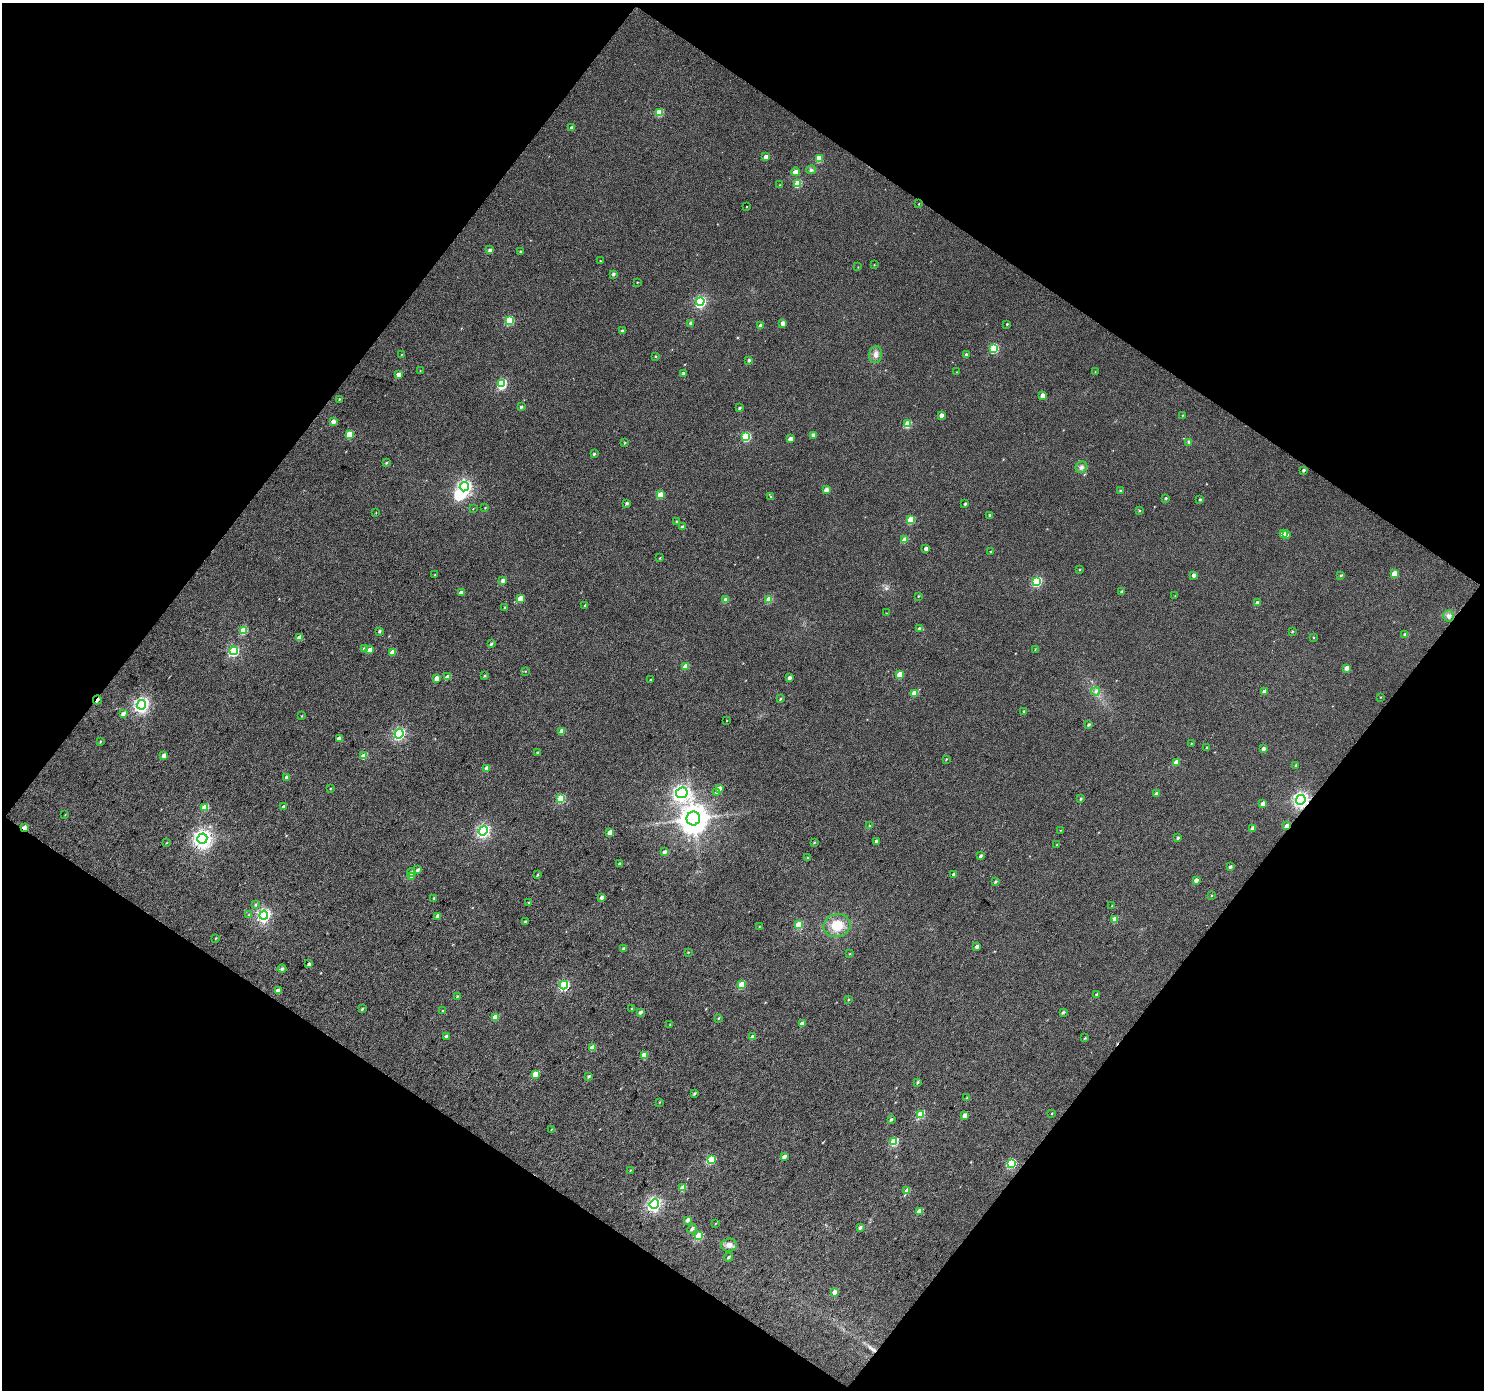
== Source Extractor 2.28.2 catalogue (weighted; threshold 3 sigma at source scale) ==
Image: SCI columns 3-2965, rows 116-2891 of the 2966 x 2987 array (HDU 1 of 3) = the unmasked area's bounding box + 8 px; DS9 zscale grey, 2 x 2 block average (1 PNG px = mean of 2 x 2 image px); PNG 1486 x 1392 px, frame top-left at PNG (2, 3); each listed source drawn as its Kron ellipse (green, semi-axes under 4 px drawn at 4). Shown black and unused: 49% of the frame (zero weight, under 3 of 4 exposures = <1% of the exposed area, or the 3 px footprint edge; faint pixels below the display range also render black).
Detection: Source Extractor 2.28.2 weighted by HDU 2 'WHT'. Background 0.0187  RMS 0.011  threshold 0.0508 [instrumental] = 3 sigma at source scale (4.5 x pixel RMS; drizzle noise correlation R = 1.50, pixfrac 1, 0.0396/0.0396 arcsec/px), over >= 5 px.
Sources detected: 255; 2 inside a brighter object's white glare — neither listed nor drawn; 1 coinciding with a brighter row at this scale — not listed separately; the other 252 listed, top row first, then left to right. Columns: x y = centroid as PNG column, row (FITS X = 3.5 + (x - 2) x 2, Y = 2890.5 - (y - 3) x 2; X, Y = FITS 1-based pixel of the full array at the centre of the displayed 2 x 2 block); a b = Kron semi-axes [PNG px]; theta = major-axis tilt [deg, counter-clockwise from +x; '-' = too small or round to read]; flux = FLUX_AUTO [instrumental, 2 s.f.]
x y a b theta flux
659 112 3 3 - 68
572 128 3 3 - 9.9
766 157 3 3 - 23
819 158 3 3 - 47
811 170 5 4 - 5.3
795 172 4 3 - 18
798 183 3 3 - 76
779 185 2 2 - 1.4
919 204 2 2 - 1.7
747 206 2 2 - 1.1
489 250 4 3 - 6.3
521 252 3 3 - 3.9
600 261 2 2 - 1.7
874 265 2 2 - 1.4
858 267 2 2 - 1.2
613 274 3 3 - 5.2
637 282 2 2 - 1.6
700 302 4 4 - 300
509 321 3 3 - 96
691 323 3 3 - 10
783 323 3 3 - 11
1007 324 2 2 - 2.3
761 326 3 3 - 17
622 331 3 3 - 5.7
994 348 4 3 - 120
401 354 3 2 - 1.5
876 355 9 6 79 14
967 355 3 3 - 9.6
656 356 3 3 - 2.4
749 360 3 3 - 4.5
420 371 3 2 - 1
956 372 2 2 - 1.1
1095 372 2 2 - 1
683 373 3 3 - 6
399 374 3 3 - 15
502 384 4 3 - 150
1043 396 3 3 - 23
339 399 3 3 - 1.7
521 407 3 2 - 5.1
739 408 3 2 - 4
941 415 3 3 - 12
1182 415 3 2 - 1.9
333 422 3 3 - 13
908 424 3 3 - 56
349 434 3 3 - 61
813 435 3 3 - 7.5
746 436 4 3 - 130
790 439 3 3 - 17
1189 442 3 3 - 3
625 443 3 3 - 2.2
594 454 3 2 - 3.4
386 463 3 3 - 3.2
1081 467 6 5 - 8.5
1303 470 3 2 - 5.3
464 487 5 4 - 510
826 490 4 3 - 16
1120 491 3 3 - 3.7
660 495 3 3 - 51
770 496 3 3 - 1.9
1166 498 3 2 - 3.7
1200 499 3 2 - 3.6
627 503 3 3 - 4.8
965 504 3 2 - 4
485 508 3 2 - 1.5
473 509 3 2 - 1.1
1139 510 3 3 - 2.4
376 513 3 2 - 1.1
990 515 3 3 - 3.8
911 520 3 3 - 66
676 522 3 3 - 3.8
682 527 3 3 - 7
1283 534 3 3 - 28
1287 535 3 3 - 7.6
905 540 3 3 - 32
926 548 3 3 - 9.9
991 552 3 2 - 3.1
660 558 3 2 - 1.8
1079 569 3 3 - 2
1394 574 3 3 - 40
435 575 3 3 - 2.2
1194 575 3 3 - 8.6
1341 575 3 3 - 2.8
503 580 3 3 - 11
1036 581 4 3 - 160
1122 592 3 3 - 5.3
461 593 3 3 - 11
918 596 3 2 - 2.1
1175 596 2 2 - 0.93
520 598 3 3 - 45
769 599 3 3 - 40
726 600 3 3 - 28
1257 603 3 3 - 12
585 605 2 2 - 2
505 607 3 3 - 3.2
886 613 3 2 - 1.1
1449 616 5 5 - 8.3
919 629 3 3 - 6.4
244 630 3 3 - 74
379 631 3 2 - 4.1
1292 631 3 2 - 2.7
1405 634 3 3 - 5.5
299 638 3 3 - 27
1314 638 3 2 - 1.6
491 644 3 2 - 4.3
364 648 3 3 - 4.3
1035 649 3 2 - 1.5
370 650 3 3 - 16
234 651 4 4 - 200
392 652 3 3 - 19
686 666 3 3 - 35
1347 668 3 3 - 16
525 671 2 2 - 1.5
900 674 3 3 - 43
484 676 3 3 - 2.7
448 677 3 3 - 21
437 678 3 3 - 25
789 678 3 3 - 8.3
651 680 3 2 - 2.7
1096 691 4 3 - 5.1
1265 692 3 3 - 15
915 693 3 3 - 37
1381 697 3 2 - 1.5
780 699 3 3 - 3.2
97 700 4 2 - 10
142 705 5 4 - 640
1024 712 3 2 - 4
123 714 4 3 - 7.9
302 716 3 2 - 1.6
726 721 2 2 - 1.1
1089 724 3 2 - 4.8
562 731 3 3 - 20
399 734 5 4 - 300
339 738 3 3 - 15
100 741 3 2 - 2
1191 743 3 2 - 1.6
1207 748 3 2 - 3.3
1263 749 3 3 - 8.5
537 752 3 2 - 2.3
164 755 3 3 - 13
364 756 3 3 - 32
946 759 3 2 - 2.1
1176 762 3 3 - 27
1296 765 3 3 - 3.2
487 768 3 3 - 21
286 777 4 3 - 7.1
330 789 3 2 - 1.5
719 789 3 3 - 18
682 793 6 5 - 620
717 793 4 3 - 7.2
1157 794 3 3 - 9.2
561 798 4 3 - 99
1080 799 3 2 - 3.4
1301 800 5 4 - 670
1263 804 3 3 - 12
205 807 3 3 - 46
284 807 3 3 - 11
65 815 3 2 - 1.2
693 818 7 6 - 3800
870 826 3 3 - 5.3
1287 826 3 3 - 20
24 828 3 2 - 25
1252 828 3 3 - 6.8
1061 830 3 2 - 1.3
483 831 5 4 - 400
610 832 3 3 - 29
1178 838 3 3 - 3.9
202 839 5 5 - 1100
876 841 3 2 - 5
814 842 3 3 - 2.1
167 843 3 2 - 1.6
1057 845 3 2 - 2.4
664 852 4 3 - 7.7
980 856 3 2 - 5.7
808 858 3 2 - 1.9
619 864 3 3 - 3.3
1230 867 3 2 - 4.8
418 870 4 3 - 6.1
411 873 5 3 - 6.5
954 874 3 3 - 10
537 875 4 3 - 3.1
412 877 4 3 - 13
1196 880 3 3 - 9.4
995 881 3 3 - 3.8
1211 895 3 2 - 1.8
602 897 3 3 - 10
434 898 3 2 - 4.5
529 903 3 2 - 2.5
255 905 3 3 - 2.7
1112 906 3 2 - 1.3
249 915 4 3 - 3.8
264 915 4 4 - 470
438 916 3 3 - 15
1115 919 3 3 - 31
525 921 4 3 - 3.4
799 925 4 3 - 80
837 926 13 11 12 55
759 927 3 2 - 1.2
216 938 3 2 - 2
977 946 3 3 - 7.3
624 949 3 3 - 5.2
689 952 3 2 - 1.7
850 954 3 2 - 1.6
309 964 4 3 - 7.1
282 969 4 3 - 5.7
564 985 4 3 - 210
741 985 3 3 - 58
278 991 3 3 - 19
1097 994 3 2 - 5.5
457 996 4 2 - 3
849 999 3 2 - 2.1
362 1009 4 2 - 3.2
632 1009 3 3 - 2.6
442 1011 3 2 - 1.3
640 1012 4 3 - 6.7
1063 1012 4 2 - 3.7
495 1017 3 3 - 45
718 1018 3 3 - 2.3
802 1024 3 3 - 16
670 1025 3 2 - 2.1
446 1036 3 3 - 8.7
752 1037 3 3 - 12
1085 1038 3 3 - 2.6
592 1048 3 3 - 32
644 1055 3 3 - 46
535 1074 3 3 - 42
589 1076 3 2 - 3.8
918 1082 4 3 - 3.4
694 1093 4 3 - 3.3
967 1098 4 3 - 4.3
659 1102 3 2 - 1.5
1052 1113 3 2 - 1.8
921 1114 4 3 - 71
965 1115 4 3 - 15
891 1119 4 3 - 4.1
551 1129 3 2 - 1.5
894 1142 4 3 - 110
784 1157 4 3 - 8.9
711 1159 4 3 - 87
1011 1163 4 3 - 140
630 1170 3 2 - 2
683 1188 3 3 - 39
907 1191 4 3 - 20
654 1204 5 4 - 480
920 1211 3 3 - 28
687 1220 3 3 - 7.8
716 1223 3 2 - 1.7
860 1227 4 3 - 6
692 1229 5 3 - 6.6
699 1236 4 3 - 72
729 1245 8 6 5 15
729 1257 4 3 - 4
834 1292 4 3 - 12
Overlapping masked pixels (flux is a lower limit): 4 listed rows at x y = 97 700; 1301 800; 1287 826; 24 828
Diffuse or blended objects may show on this block-average render without a row.